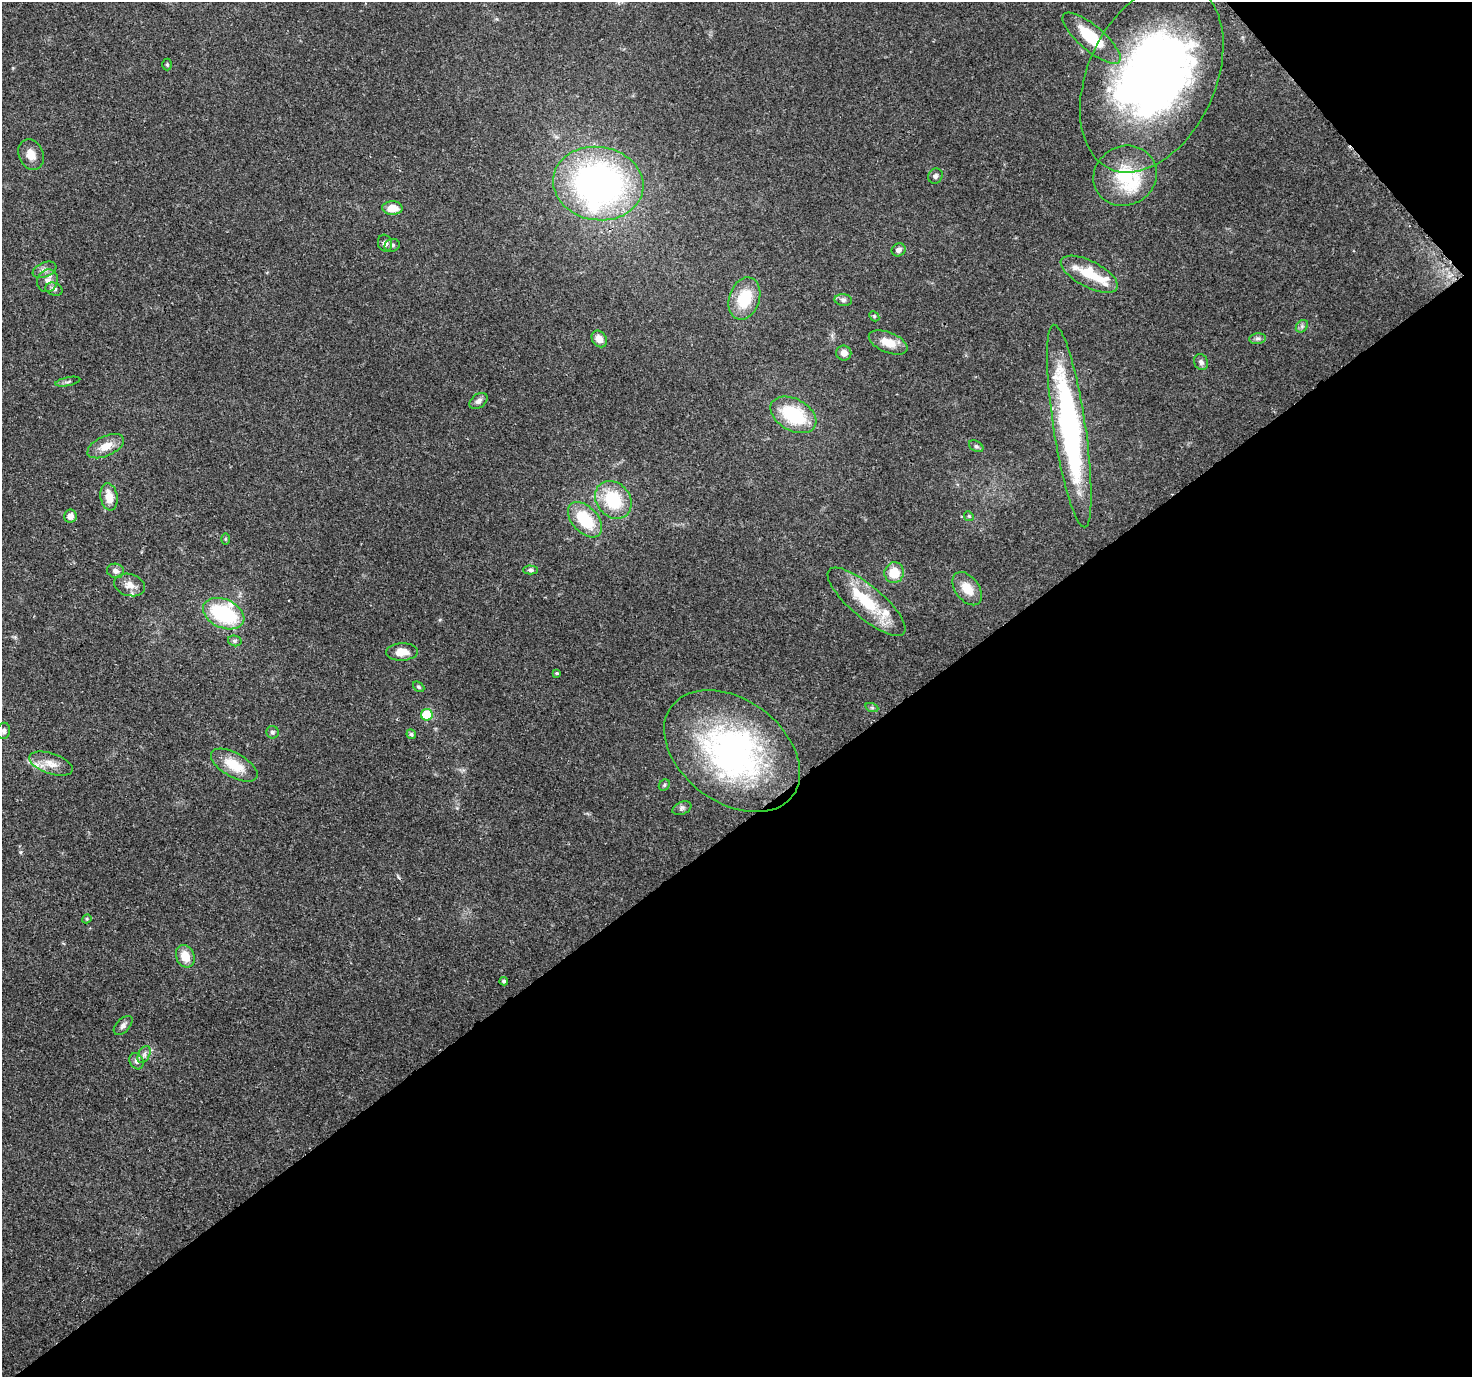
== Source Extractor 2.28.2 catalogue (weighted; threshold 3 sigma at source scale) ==
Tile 12 of 4 x 4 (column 4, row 3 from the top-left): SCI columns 4526-5995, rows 1629-3003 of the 6116 x 6065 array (HDU 1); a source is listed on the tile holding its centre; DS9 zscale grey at full resolution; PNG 1474 x 1379 px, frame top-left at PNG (2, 2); each listed source drawn as its Kron ellipse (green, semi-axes under 4 px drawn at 4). Shown black and unused: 42% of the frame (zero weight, under 3 of 4 exposures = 9% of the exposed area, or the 3 px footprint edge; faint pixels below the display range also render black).
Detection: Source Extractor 2.28.2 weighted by HDU 2 'WHT'; one run over the whole footprint, this tile lists its part. Background 0.151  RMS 0.0043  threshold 0.0194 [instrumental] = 3 sigma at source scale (4.5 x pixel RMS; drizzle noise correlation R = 1.50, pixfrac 1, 0.0396/0.0396 arcsec/px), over >= 5 px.
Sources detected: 77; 6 inside a brighter object's white glare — neither listed nor drawn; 8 inside a brighter listed object's ellipse — not listed separately; the other 63 listed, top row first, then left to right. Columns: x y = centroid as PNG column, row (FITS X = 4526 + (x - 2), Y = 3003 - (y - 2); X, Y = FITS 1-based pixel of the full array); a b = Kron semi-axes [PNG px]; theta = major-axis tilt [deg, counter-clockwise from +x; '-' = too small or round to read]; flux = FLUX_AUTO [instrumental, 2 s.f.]
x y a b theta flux
1092 38 36 12 -40 22
167 64 6 5 - 0.65
1152 77 100 64 65 200
31 155 16 12 -65 4.6
935 176 8 7 - 1.4
1125 176 32 29 28 25
598 184 45 36 -9 160
392 208 10 7 -1 5.4
385 243 8 7 - 1.8
392 245 8 6 14 1.3
899 250 7 6 - 1.8
45 270 12 7 22 2.1
1089 274 31 13 -27 14
47 281 12 10 65 2.9
54 289 9 6 -19 1.5
744 298 22 15 72 16
843 300 9 6 -9 1.3
874 316 6 4 -46 0.57
1302 326 7 5 46 1.1
599 339 9 7 -55 3.8
1257 339 8 5 6 1.3
888 342 20 10 -22 6.8
844 353 7 7 - 2.9
1201 362 8 7 - 1.3
68 382 13 3 12 0.9
478 401 10 7 38 1.7
793 415 25 16 -29 27
1069 426 102 16 -81 110
106 446 20 10 24 6
976 446 8 5 -29 0.88
109 497 14 8 -80 6.1
613 500 20 16 -50 22
70 516 6 6 - 3.1
969 516 5 4 - 0.52
585 520 21 13 -47 20
225 539 6 4 90 0.48
531 570 7 4 -1 0.93
116 571 8 7 - 1.9
894 573 10 9 - 9.2
129 585 16 11 -17 3.7
967 589 19 12 -53 7.6
866 602 49 16 -40 21
224 614 22 14 -24 40
235 641 7 5 -14 0.94
402 652 16 8 3 5.4
557 673 3 3 - 0.5
419 687 6 4 -39 0.69
872 708 7 4 -19 0.68
427 715 6 5 - 25
4 731 8 6 78 1.5
272 732 6 6 - 0.91
411 734 5 4 - 0.83
732 751 75 51 -36 120
51 764 22 10 -19 5.9
234 765 26 12 -29 12
664 785 6 5 - 0.7
682 808 10 6 24 1.3
87 919 5 4 - 0.53
185 956 12 9 -68 7
504 981 4 4 - 0.68
123 1025 12 6 46 1.6
144 1055 9 6 64 1.5
137 1061 8 6 -64 1.6